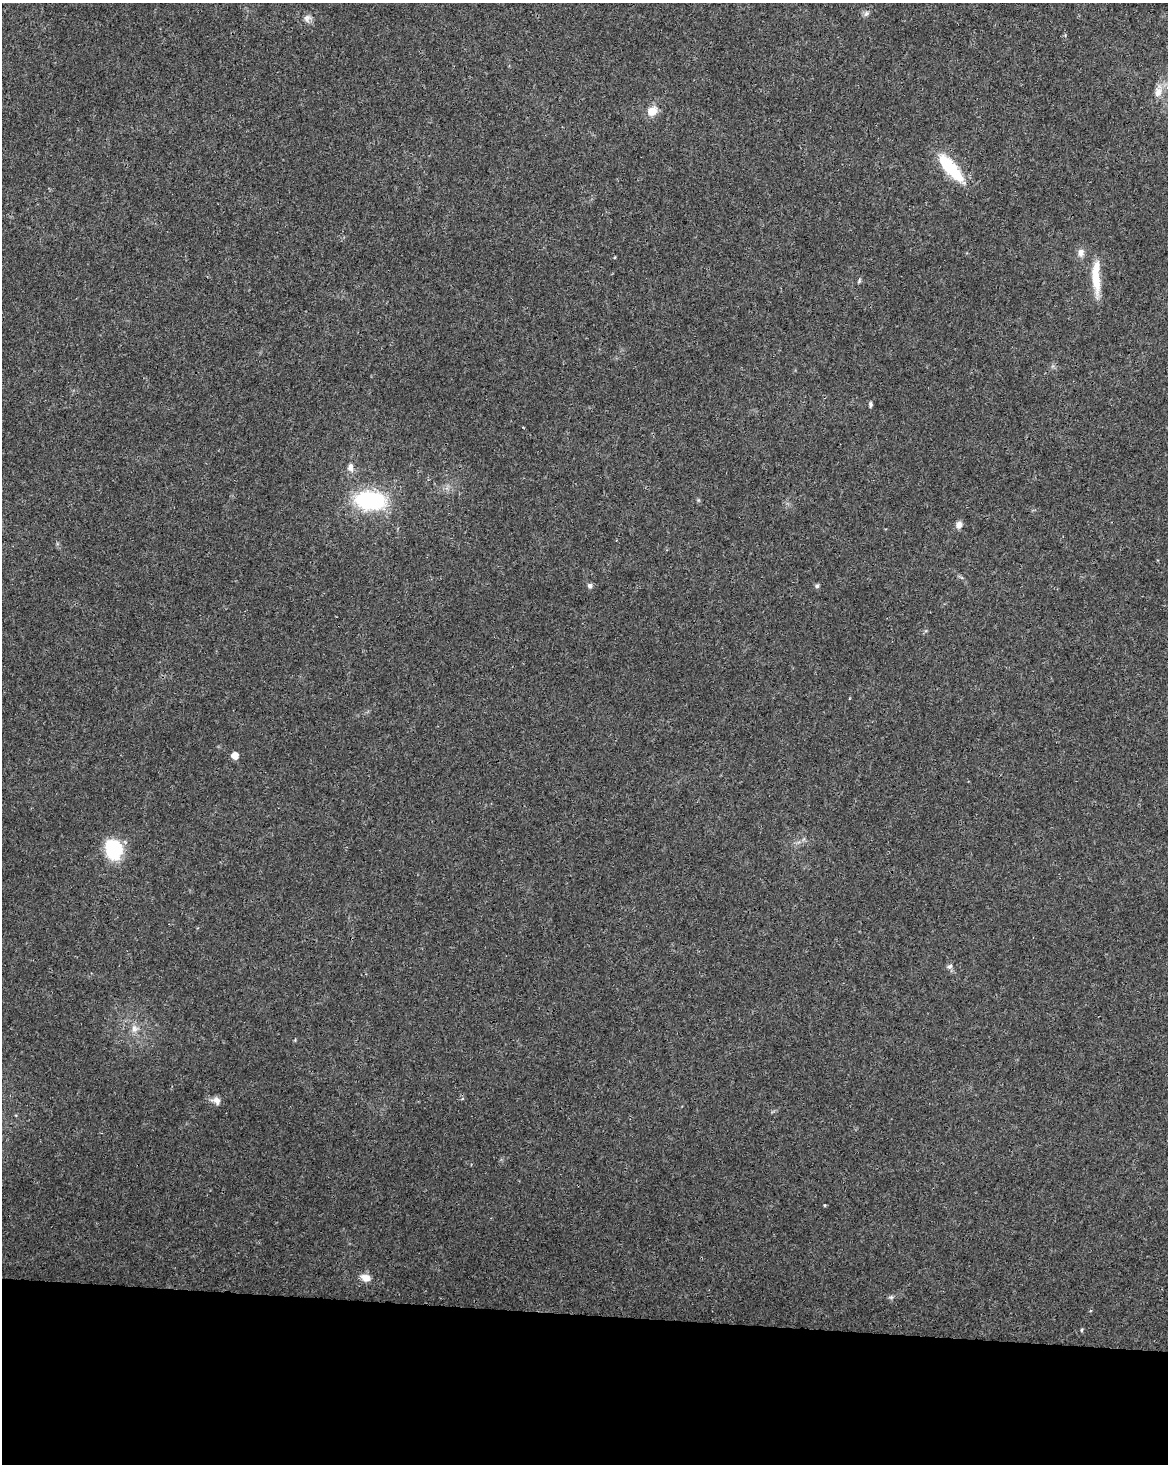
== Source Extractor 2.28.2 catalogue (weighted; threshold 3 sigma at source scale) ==
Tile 10 of 4 x 3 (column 2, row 3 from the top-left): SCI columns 1175-2340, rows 286-1747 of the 4672 x 4898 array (HDU 1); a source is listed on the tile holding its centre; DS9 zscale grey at full resolution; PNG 1170 x 1466 px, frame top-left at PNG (2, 3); no overlay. Shown black and unused: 10% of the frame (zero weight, under 3 of 4 exposures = <1% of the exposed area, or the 3 px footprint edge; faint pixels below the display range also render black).
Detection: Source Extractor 2.28.2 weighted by HDU 2 'WHT'; one run over the whole footprint, this tile lists its part. Background 0.0187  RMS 0.0031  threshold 0.0138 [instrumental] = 3 sigma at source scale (4.5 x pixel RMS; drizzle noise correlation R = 1.50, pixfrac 1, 0.0396/0.0396 arcsec/px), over >= 5 px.
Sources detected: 23; all 23 listed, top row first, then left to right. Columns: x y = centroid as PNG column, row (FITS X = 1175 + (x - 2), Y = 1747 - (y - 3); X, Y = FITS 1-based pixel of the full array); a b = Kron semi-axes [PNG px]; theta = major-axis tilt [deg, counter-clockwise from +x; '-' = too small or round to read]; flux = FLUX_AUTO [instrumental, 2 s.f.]
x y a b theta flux
866 13 9 6 49 0.87
307 18 11 9 30 1.4
1158 91 20 10 79 3.3
652 111 12 10 37 3.5
951 168 40 12 -49 14
1081 253 11 8 85 1.8
1096 278 44 9 -88 8.2
859 281 7 4 64 0.46
870 404 7 4 -87 0.55
350 467 9 7 -89 1.6
370 500 30 17 -5 30
959 525 8 7 - 1.7
590 586 7 6 - 0.84
817 586 5 5 - 0.69
235 756 5 5 - 3.7
114 850 23 18 -76 15
950 966 7 6 - 0.88
134 1029 11 10 - 2.2
216 1101 12 9 -26 1.8
825 1205 4 3 - 0.26
365 1278 14 9 -16 2.4
891 1297 5 5 - 0.55
1081 1330 5 3 - 0.35